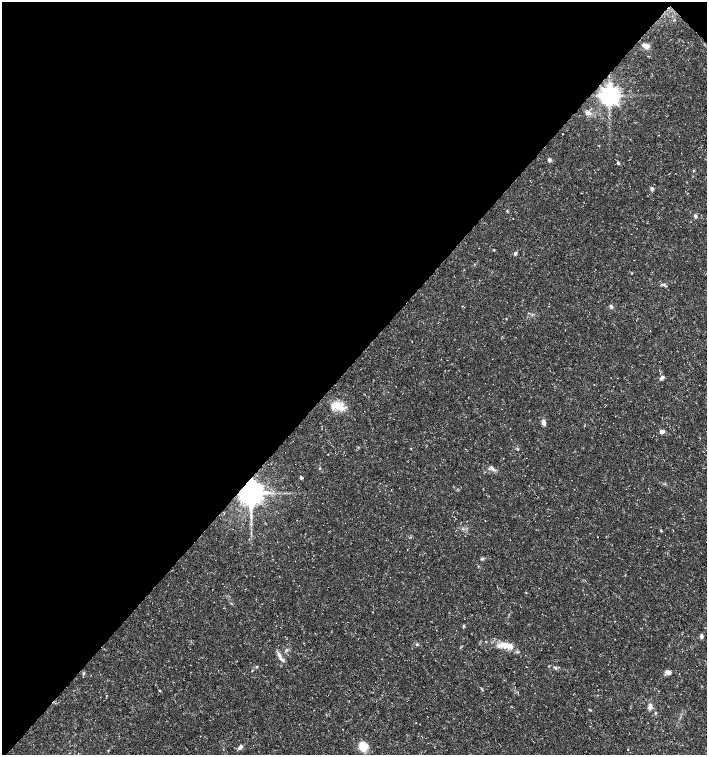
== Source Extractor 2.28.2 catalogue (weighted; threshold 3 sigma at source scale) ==
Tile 2 of 4 x 4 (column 2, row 1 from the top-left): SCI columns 1573-2981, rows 4522-6026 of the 6027 x 6026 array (HDU 1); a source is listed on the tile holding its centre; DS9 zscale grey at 2 x 2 block average (1 PNG px = mean of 2 x 2 image px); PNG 709 x 757 px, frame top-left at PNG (2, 2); no overlay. Shown black and unused: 48% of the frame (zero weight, under 3 of 5 exposures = <1% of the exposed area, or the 3 px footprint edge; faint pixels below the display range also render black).
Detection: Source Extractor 2.28.2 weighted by HDU 2 'WHT'; one run over the whole footprint, this tile lists its part. Background 0.0133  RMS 0.0019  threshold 0.00841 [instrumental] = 3 sigma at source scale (4.5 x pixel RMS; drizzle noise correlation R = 1.50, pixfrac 1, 0.0396/0.0396 arcsec/px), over >= 5 px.
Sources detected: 41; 1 inside a brighter listed object's ellipse — not listed separately; the other 40 listed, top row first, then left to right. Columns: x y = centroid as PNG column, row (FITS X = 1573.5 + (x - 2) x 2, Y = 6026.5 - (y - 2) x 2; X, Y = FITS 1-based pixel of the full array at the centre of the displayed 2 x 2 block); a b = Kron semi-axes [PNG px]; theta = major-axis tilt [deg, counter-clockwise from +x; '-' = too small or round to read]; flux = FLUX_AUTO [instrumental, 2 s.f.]
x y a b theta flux
646 46 7 4 -13 2.6
609 96 5 5 - 340
589 112 7 3 -51 0.95
549 160 4 3 - 1.2
618 163 4 3 - 0.59
693 171 3 2 - 0.24
652 188 5 4 - 0.75
695 216 4 3 - 0.89
494 250 2 2 - 0.45
515 253 5 3 - 0.66
666 286 4 2 - 0.3
611 306 5 4 - 0.74
506 319 3 2 - 0.19
662 377 6 3 45 1.2
338 406 20 9 -12 5.9
543 423 8 4 -65 1.3
662 432 3 3 - 4.4
517 449 3 3 - 0.37
320 468 3 2 - 0.35
493 469 4 3 - 0.69
301 477 3 3 - 0.81
251 493 6 5 - 750
251 515 4 2 - 0.6
661 531 3 2 - 0.32
482 559 5 3 - 0.53
526 593 3 2 - 0.21
464 626 4 3 - 0.45
701 636 5 3 - 1
417 644 3 2 - 0.34
509 646 25 7 -1 5.2
279 654 6 4 -78 1.2
257 667 3 3 - 0.39
668 672 6 4 2 2.4
83 673 3 2 - 0.35
159 691 4 2 - 0.32
650 707 6 4 -89 1.6
655 713 4 3 - 0.44
240 747 8 4 44 1.2
363 747 8 7 - 6.6
627 749 2 2 - 0.68
Overlapping masked pixels (flux is a lower limit): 2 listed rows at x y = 609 96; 251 493
Diffuse or blended objects may show on this block-average render without a row.